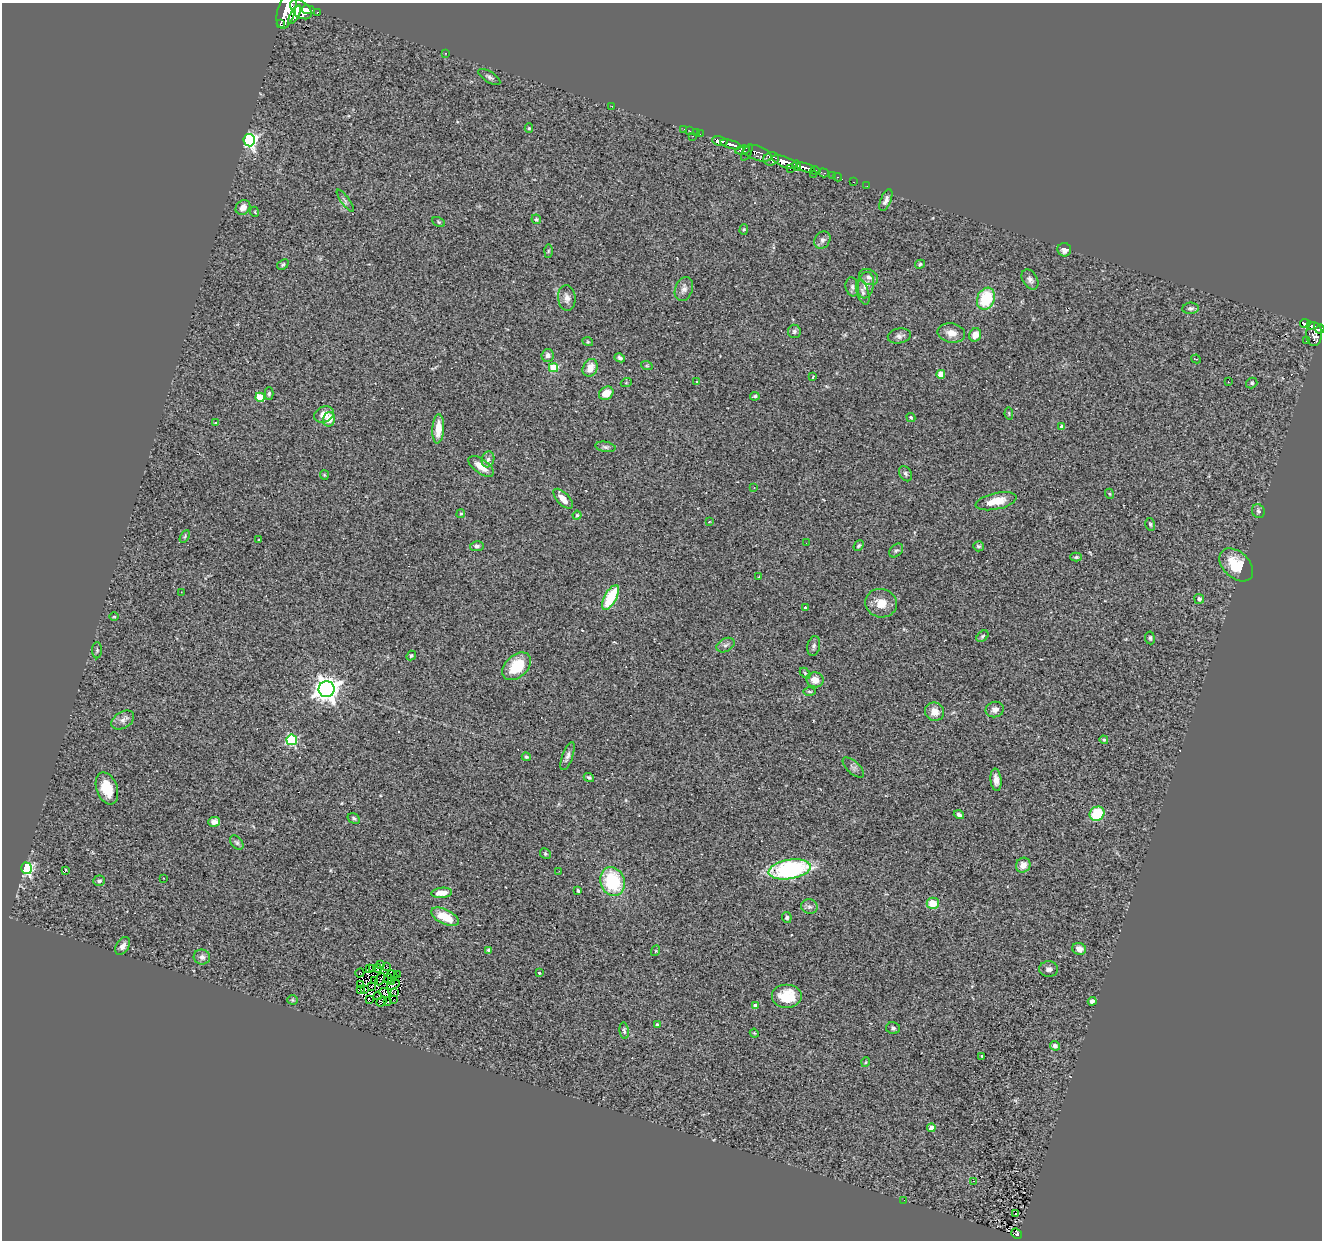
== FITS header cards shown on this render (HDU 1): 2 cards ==
NAXIS1  =                 1320
NAXIS2  =                 1238

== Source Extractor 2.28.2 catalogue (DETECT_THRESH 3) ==
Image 1320 x 1238 px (HDU 1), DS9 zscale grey, 1 PNG px = 1 image px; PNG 1324 x 1242 px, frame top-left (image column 1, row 1238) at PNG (2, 3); each listed source drawn as its Kron ellipse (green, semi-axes under 4 px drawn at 4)
Background 0.838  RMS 0.11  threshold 0.336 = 3 sigma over >= 5 px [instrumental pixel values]
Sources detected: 211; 5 with non-positive FLUX_AUTO (blend fragments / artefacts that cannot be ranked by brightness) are neither listed nor drawn; the other 206 listed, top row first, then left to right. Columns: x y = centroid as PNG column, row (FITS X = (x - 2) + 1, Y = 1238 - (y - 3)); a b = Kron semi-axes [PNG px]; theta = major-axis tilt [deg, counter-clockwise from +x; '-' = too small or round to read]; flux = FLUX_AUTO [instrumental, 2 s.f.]
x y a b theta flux
301 9 12 7 -40 2800
286 10 19 9 74 5100
308 10 6 3 -8 830
317 12 4 3 - 100
295 15 10 4 59 1200
280 24 4 3 - 1400
445 53 2 2 - 78
489 77 12 5 -33 22
612 106 2 2 - 16
529 128 5 4 - 9.6
684 129 3 2 - 11
690 131 3 2 - 19
696 133 2 2 - 11
700 134 2 2 - 9.6
693 136 2 2 - 38
249 140 6 6 - 1900
720 141 8 4 -10 1100
731 144 11 4 -16 1600
742 150 7 4 10 450
747 152 9 3 63 280
757 153 15 7 -18 970
771 159 8 6 16 910
785 162 13 5 -20 2400
797 165 5 3 - 690
791 168 4 2 - 120
805 168 9 4 -16 1400
815 170 5 3 - 180
824 173 5 3 - 93
813 174 2 2 - 50
832 176 4 2 - 18
837 177 4 3 - 14
854 182 3 2 - 14
867 186 2 2 - 13
886 200 11 5 67 29
345 201 13 4 -54 18
243 207 8 6 45 53
255 212 5 3 - 6
536 219 5 4 - 11
439 222 6 4 -29 11
744 229 5 4 - 9.6
822 240 9 7 53 26
1064 250 7 6 - 35
548 251 6 4 89 11
283 264 6 4 41 14
920 264 5 4 - 13
868 277 10 7 -28 37
1030 279 11 7 -57 32
866 285 13 8 80 59
852 287 9 6 -81 22
684 289 12 8 68 37
863 292 13 6 -73 32
567 298 13 8 -84 47
986 299 11 8 68 320
1190 308 8 5 5 17
1305 323 5 4 - 140
1311 326 4 3 - 140
1320 329 5 3 - 200
794 331 6 6 - 17
951 333 14 9 -11 67
1314 334 12 8 90 710
975 335 7 6 - 70
899 336 11 7 10 30
1306 341 2 2 - 15
588 342 5 3 - 7.7
548 355 6 6 - 38
620 358 5 4 - 19
1196 359 5 3 - 8.6
647 366 6 3 -18 8.2
554 368 4 4 - 290
590 368 9 7 63 82
941 374 4 4 - 160
813 377 3 2 - 9.3
696 381 3 2 - 14
1228 382 3 2 - 8.8
626 383 5 3 - 5.6
1252 383 6 5 - 13
606 393 7 6 - 110
269 394 6 4 89 13
755 396 4 3 - 13
260 397 5 4 - 240
324 414 10 7 25 64
1009 414 6 4 -80 9.1
911 417 5 4 - 11
329 419 7 6 - 94
215 423 3 3 - 7.5
1062 427 4 3 - 28
438 429 15 6 86 130
605 447 10 5 -10 19
488 459 8 6 73 26
481 466 15 7 -36 91
905 474 8 6 -58 17
324 475 5 4 - 8
754 487 3 2 - 8.2
1110 494 5 3 - 6.6
563 499 12 6 -46 73
996 501 21 8 12 150
1258 511 7 6 - 17
461 514 4 4 - 9.2
577 515 4 4 - 9.2
709 522 4 2 - 4.2
1150 524 6 4 -74 12
185 536 7 4 60 10
259 540 3 2 - 6.5
806 543 2 2 - 3.9
477 546 7 5 9 17
859 546 6 4 50 12
979 546 5 5 - 14
896 550 8 5 45 15
1076 557 6 4 1 12
1236 565 19 13 -43 220
759 577 3 2 - 7.4
181 592 2 2 - 4.8
611 597 13 6 61 340
1199 599 5 4 - 26
881 603 16 14 -15 100
805 607 3 3 - 8.2
114 617 4 3 - 6.5
982 636 7 4 42 14
1150 638 6 5 - 14
726 645 10 6 27 28
814 646 10 6 78 22
97 650 8 5 90 12
411 655 5 3 - 10
517 666 16 11 43 250
805 673 6 4 -46 9.1
815 680 8 7 - 82
327 689 8 8 - 7200
809 691 6 3 -1 8.2
995 709 9 7 14 35
934 712 10 9 - 68
123 720 12 8 32 41
292 740 5 5 - 680
1104 740 4 4 - 11
567 756 15 5 70 30
526 757 4 3 - 8.6
853 767 13 6 -43 26
589 777 5 4 - 13
996 780 11 5 -84 45
107 788 16 10 -70 170
1097 814 8 7 - 260
959 815 5 4 - 22
354 818 6 5 - 14
214 822 6 4 3 48
237 843 8 5 -50 16
545 854 6 5 - 11
1023 865 7 7 - 50
26 868 6 5 - 1100
790 869 21 9 9 1100
65 871 3 2 - 45
559 871 3 2 - 7.9
164 878 2 2 - 7.1
99 881 6 5 - 17
612 882 15 12 -71 450
578 891 3 3 - 11
442 893 10 5 6 71
933 903 6 6 - 130
809 907 8 7 - 27
445 917 15 7 -26 170
787 917 5 5 - 17
123 946 10 6 57 37
1079 949 7 6 - 45
489 950 4 3 - 16
655 951 5 3 - 7.4
202 957 8 7 - 30
381 965 2 2 - 4.2
387 967 2 2 - 5.8
370 968 3 2 - 3.9
373 968 3 2 - 4.4
377 968 4 2 - 7.3
1049 969 9 8 - 28
360 973 5 2 - 7.1
539 973 3 2 - 7.2
392 975 5 2 - 8
397 975 3 2 - 4.3
380 979 7 3 64 14
388 979 5 2 - 6.1
374 980 2 2 - 5.3
391 981 3 2 - 1.1
360 985 2 2 - 5.5
393 985 7 2 25 2.7
372 986 3 2 - 3.2
360 989 2 2 - 7.6
364 989 2 2 - 6.1
395 992 2 2 - 3.8
384 993 5 2 - 7.3
378 996 4 2 - 6.9
787 996 15 12 0 190
369 999 4 3 - 4.3
394 999 2 2 - 12
292 1000 5 4 - 8.8
1092 1001 4 4 - 29
381 1002 5 3 - 18
387 1002 3 2 - 5.7
755 1006 4 3 - 44
657 1025 4 3 - 16
893 1028 7 6 - 17
624 1031 8 4 -83 15
754 1033 4 3 - 6.8
1055 1046 5 4 - 25
982 1056 3 3 - 17
866 1062 5 3 - 6.6
931 1128 4 4 - 82
974 1181 3 3 - 17
904 1200 2 2 - 7.4
1016 1214 3 3 - 12
1017 1234 6 4 -42 77
At the frame edge (FLAGS 8, measured only in part): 2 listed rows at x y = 286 10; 1320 329
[5 non-positive-flux detections neither listed nor drawn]